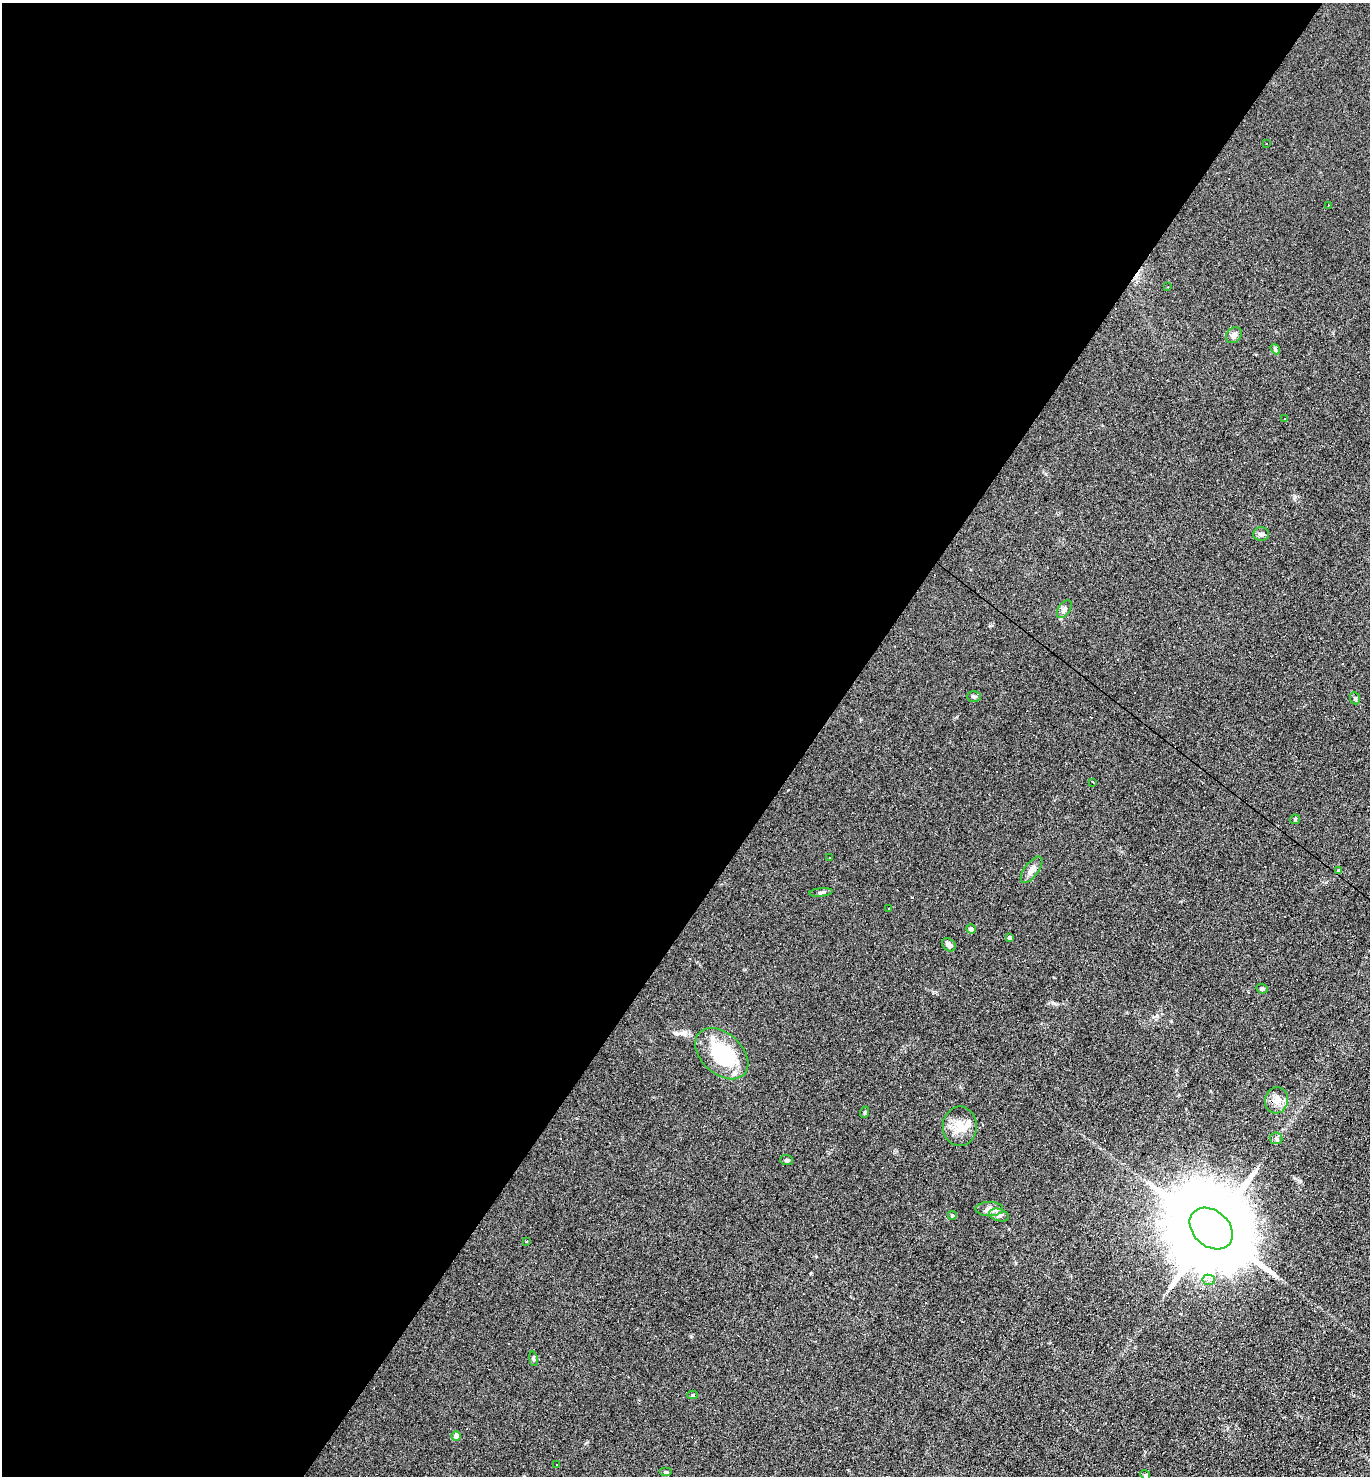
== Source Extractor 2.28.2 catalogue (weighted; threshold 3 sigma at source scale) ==
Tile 5 of 4 x 4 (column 1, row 2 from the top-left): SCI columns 147-1514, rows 2951-4424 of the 5904 x 5899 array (HDU 1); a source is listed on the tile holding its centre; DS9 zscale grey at full resolution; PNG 1372 x 1478 px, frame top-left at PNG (2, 3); each listed source drawn as its Kron ellipse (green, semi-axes under 4 px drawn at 4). Shown black and unused: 59% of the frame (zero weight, under 4 of 8 exposures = <1% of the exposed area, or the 3 px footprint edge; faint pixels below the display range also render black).
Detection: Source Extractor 2.28.2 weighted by HDU 2 'WHT'; one run over the whole footprint, this tile lists its part. Background 0.0782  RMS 0.0066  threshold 0.0268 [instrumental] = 3 sigma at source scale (4.09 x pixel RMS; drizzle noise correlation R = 1.36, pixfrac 0.8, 0.05/0.05 arcsec/px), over >= 5 px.
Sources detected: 72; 32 cosmic-ray / hot-pixel residue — neither listed nor drawn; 1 inside a brighter listed object's ellipse — not listed separately; the other 39 listed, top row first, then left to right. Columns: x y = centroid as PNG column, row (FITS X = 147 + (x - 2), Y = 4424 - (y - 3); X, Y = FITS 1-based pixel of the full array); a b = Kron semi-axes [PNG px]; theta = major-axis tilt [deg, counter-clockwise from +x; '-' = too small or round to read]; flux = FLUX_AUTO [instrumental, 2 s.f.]
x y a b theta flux
1267 144 3 2 - 0.45
1329 205 2 2 - 0.51
1168 287 3 2 - 0.99
1234 335 9 7 47 2.2
1275 349 5 4 - 0.79
1284 419 3 2 - 0.74
1261 534 8 6 1 2.1
1064 609 10 6 54 1.9
974 697 7 5 0 1.2
1355 698 6 5 - 0.99
1093 782 3 2 - 0.82
1295 819 5 5 - 0.74
830 858 3 2 - 0.37
1032 870 15 7 53 3.4
1339 871 4 3 - 1
821 892 11 3 6 1.2
889 909 2 2 - 0.98
971 929 5 4 - 1.7
1010 937 4 4 - 1.9
949 945 8 5 -46 2.6
1262 989 6 4 -26 1.1
722 1054 31 20 -42 44
1277 1100 13 11 76 5.5
865 1112 6 3 71 0.66
960 1126 20 17 89 10
1276 1138 6 6 - 1.4
786 1160 6 5 - 1.1
989 1209 14 7 0 3.8
952 1215 4 4 - 0.84
999 1215 10 6 -15 2.4
1211 1229 24 18 -41 12000
526 1241 3 3 - 1.5
1209 1280 6 5 - 2.2
533 1359 7 3 -81 0.81
693 1395 5 4 - 1
456 1436 5 4 - 3.8
557 1464 3 2 - 0.74
666 1472 6 4 0 0.97
1145 1475 5 4 - 0.76
Overlapping masked pixels (flux is a lower limit): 1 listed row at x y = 1211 1229